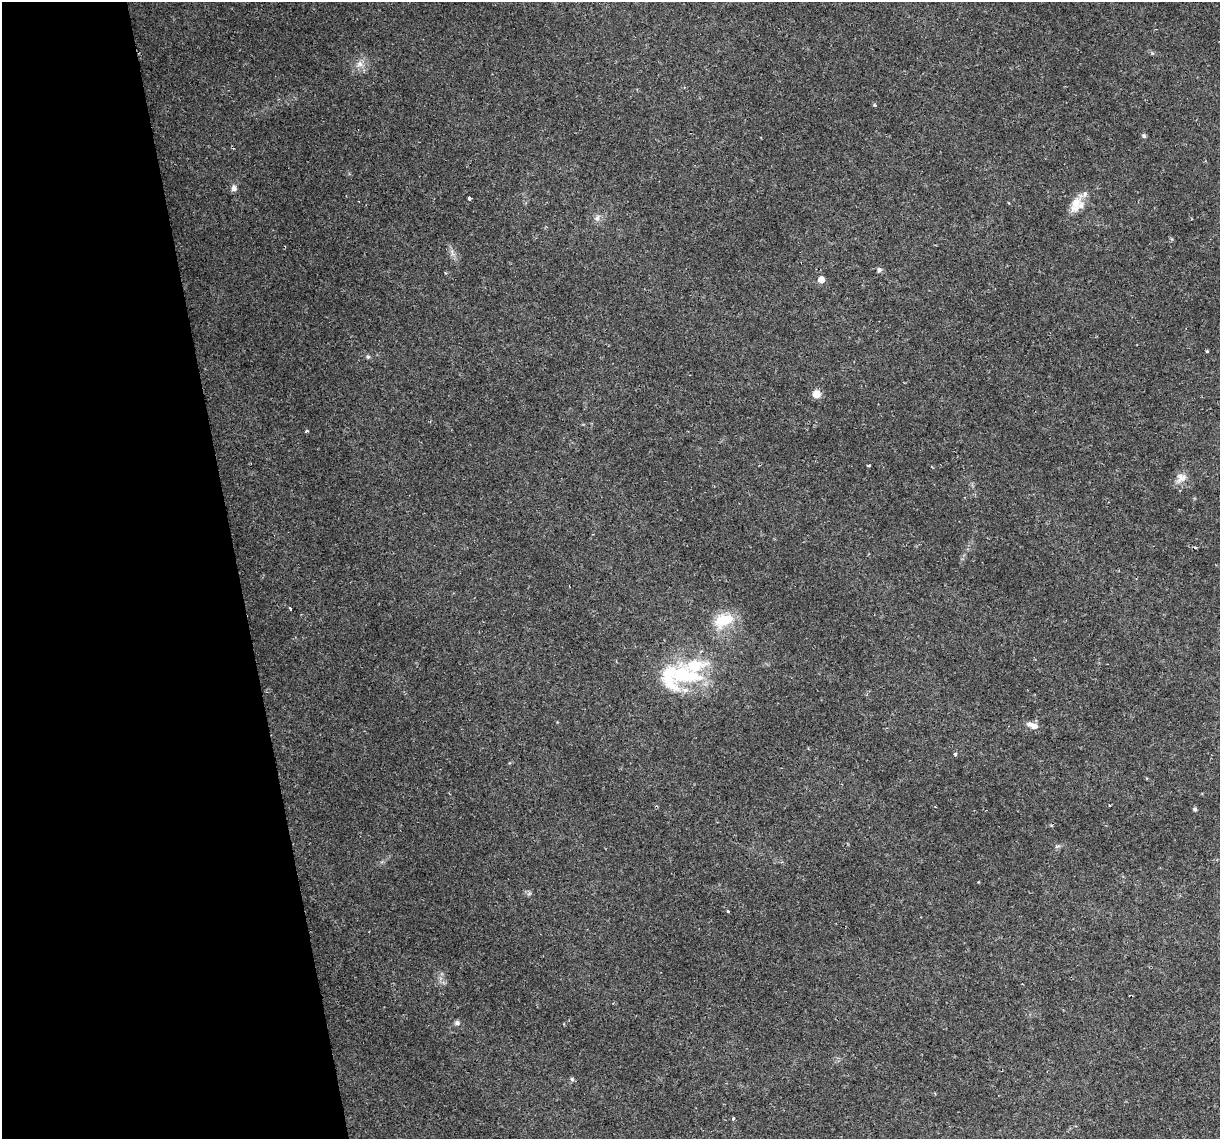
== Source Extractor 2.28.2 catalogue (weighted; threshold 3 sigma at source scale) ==
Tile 5 of 4 x 4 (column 1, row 2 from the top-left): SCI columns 1-1218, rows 2346-3482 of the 4872 x 4645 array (HDU 1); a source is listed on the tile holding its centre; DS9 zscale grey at full resolution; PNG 1222 x 1141 px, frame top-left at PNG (2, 2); no overlay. Shown black and unused: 19% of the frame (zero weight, under 2 of 3 exposures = <1% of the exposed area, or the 3 px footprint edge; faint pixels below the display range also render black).
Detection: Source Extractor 2.28.2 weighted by HDU 2 'WHT'; one run over the whole footprint, this tile lists its part. Background 0.0408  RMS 0.0036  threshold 0.0161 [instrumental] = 3 sigma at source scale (4.5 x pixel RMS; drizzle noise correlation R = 1.50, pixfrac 1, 0.0396/0.0396 arcsec/px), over >= 5 px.
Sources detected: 31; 1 cosmic-ray / hot-pixel residue — not listed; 3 inside a brighter listed object's ellipse — not listed separately; the other 27 listed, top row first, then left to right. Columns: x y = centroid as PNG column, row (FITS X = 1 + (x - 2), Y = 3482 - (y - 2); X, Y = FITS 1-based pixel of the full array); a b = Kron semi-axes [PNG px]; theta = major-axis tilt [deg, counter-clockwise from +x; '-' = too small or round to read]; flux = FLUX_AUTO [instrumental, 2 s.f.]
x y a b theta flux
359 64 9 9 - 2.1
1144 136 6 5 - 0.62
234 188 8 7 - 1.4
469 198 4 3 - 2.1
1077 204 23 15 65 6.1
597 218 8 6 68 1.2
452 253 11 3 -79 1
879 270 6 6 - 0.89
821 279 6 6 - 2.5
1207 351 3 3 - 0.45
368 357 5 5 - 0.55
816 394 8 8 - 3.3
306 431 4 2 - 0.43
868 466 3 3 - 0.64
1181 478 14 12 12 3
290 608 4 2 - 0.63
723 620 28 17 21 10
695 666 34 20 10 17
685 690 10 6 9 1.9
1033 725 17 7 -19 2.4
955 754 4 4 - 0.51
1195 809 5 4 - 0.68
1057 846 6 4 18 0.57
728 911 4 3 - 0.94
457 1023 8 6 0 0.96
572 1079 6 4 -46 0.52
733 1119 4 3 - 0.54